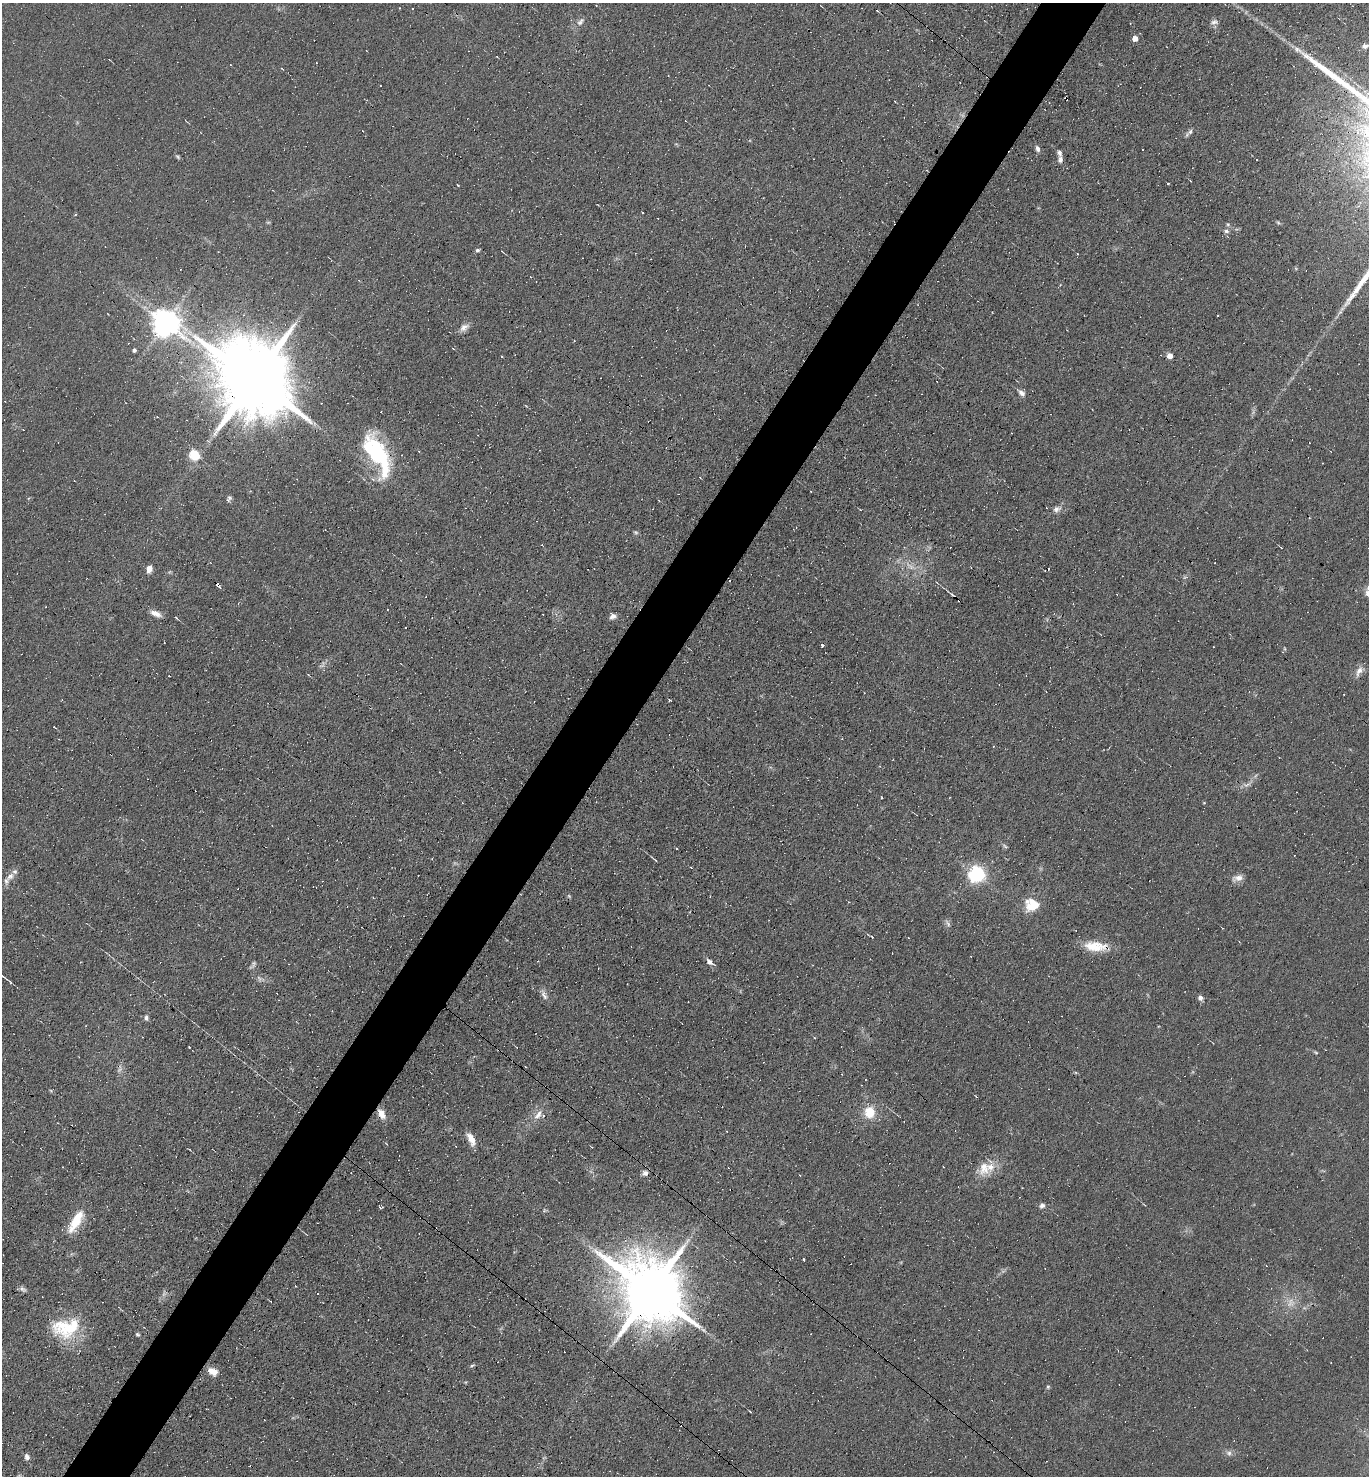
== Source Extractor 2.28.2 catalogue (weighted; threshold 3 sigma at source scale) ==
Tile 7 of 4 x 4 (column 3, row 2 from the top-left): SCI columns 2882-4248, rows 2951-4424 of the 5904 x 5899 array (HDU 1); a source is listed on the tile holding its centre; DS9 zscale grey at full resolution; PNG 1371 x 1478 px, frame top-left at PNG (2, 3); no overlay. Shown black and unused: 5% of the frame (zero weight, under 4 of 8 exposures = <1% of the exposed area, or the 3 px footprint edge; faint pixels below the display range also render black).
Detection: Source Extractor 2.28.2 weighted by HDU 2 'WHT'; one run over the whole footprint, this tile lists its part. Background 0.0782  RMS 0.0066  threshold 0.0268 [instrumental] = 3 sigma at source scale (4.09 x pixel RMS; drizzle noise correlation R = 1.36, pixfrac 0.8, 0.05/0.05 arcsec/px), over >= 5 px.
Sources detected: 171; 12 too faint to see at this stretch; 1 inside a brighter object's white glare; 60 cosmic-ray / hot-pixel residue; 1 long thin detection or spike segment (spike, bleed or trail) — not listed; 6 inside a brighter listed object's ellipse — not listed separately; the other 91 listed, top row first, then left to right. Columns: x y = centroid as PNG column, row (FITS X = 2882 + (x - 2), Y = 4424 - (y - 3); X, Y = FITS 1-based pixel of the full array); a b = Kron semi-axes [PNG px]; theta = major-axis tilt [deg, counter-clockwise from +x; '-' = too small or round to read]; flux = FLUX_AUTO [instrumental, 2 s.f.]
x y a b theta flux
400 8 3 2 - 0.41
580 22 13 7 49 2.9
1214 22 11 7 10 2.4
1135 38 5 4 - 6
1365 46 6 5 - 2
497 57 3 2 - 0.36
282 68 3 3 - 0.7
380 85 2 2 - 0.5
1066 98 4 2 - 3
895 102 3 2 - 0.41
1190 131 9 6 47 1.9
1038 149 7 5 -70 2
178 157 6 4 -45 0.97
1060 159 9 6 89 2.5
1226 231 8 6 -9 2.3
477 250 5 3 - 1.2
502 251 4 2 - 0.41
166 323 9 8 - 900
464 327 13 8 33 3.5
134 350 4 3 - 1.8
1170 356 4 4 - 7.6
254 379 22 17 -43 11000
1021 392 12 5 -36 2.8
157 417 4 2 - 0.54
371 446 30 23 74 34
419 451 3 3 - 0.55
194 455 5 5 - 48
700 477 3 2 - 0.47
229 498 8 5 69 1.5
1057 509 12 8 25 3.2
860 510 4 2 - 0.41
636 532 7 5 -41 1.1
1281 548 3 3 - 0.45
910 566 21 7 -38 6.9
149 569 9 6 76 3.9
730 581 3 3 - 0.84
217 584 4 3 - 28
1367 593 11 8 -76 3.2
1117 594 3 2 - 0.57
155 613 14 7 -20 4.5
613 616 7 6 - 2.9
176 618 4 3 - 0.67
822 645 3 3 - 4.6
1285 649 6 3 -71 0.55
1359 671 15 8 58 4.3
1026 675 3 2 - 0.39
1344 694 3 3 - 1.2
669 700 3 3 - 0.96
111 754 2 2 - 0.57
1246 785 9 6 -15 2.1
882 797 3 2 - 2.4
1204 803 5 3 - 0.47
1005 846 9 4 -26 1.2
655 860 5 3 - 0.97
977 874 6 6 - 220
11 876 9 8 - 3.2
1238 878 15 8 13 4.2
569 896 6 4 -47 0.84
1032 905 17 15 -13 14
1222 928 3 2 - 0.45
872 937 3 2 - 0.96
1095 946 28 12 -6 15
709 961 8 6 -46 2.5
3 977 8 3 -39 0.97
544 995 17 6 -61 2.9
1200 998 6 6 - 2.3
146 1018 7 6 - 1.8
1213 1043 3 2 - 0.34
1316 1052 6 4 -21 0.78
869 1112 9 9 - 16
382 1114 12 7 -58 5.8
538 1115 19 8 54 6.3
471 1139 15 7 -65 6.9
984 1167 26 16 77 12
645 1173 7 7 - 2.5
1042 1206 7 6 - 2.1
382 1207 5 3 - 0.67
544 1210 6 5 - 0.9
76 1221 26 9 59 18
804 1260 3 3 - 4.7
23 1289 10 6 -30 1.8
650 1291 19 15 -46 6800
318 1293 3 3 - 0.98
72 1326 46 20 33 29
137 1334 5 5 - 1
472 1365 7 3 10 0.82
213 1371 12 8 -27 6.1
1048 1386 5 4 - 0.84
750 1411 3 2 - 0.58
1229 1453 8 8 - 2.3
27 1457 8 6 -76 2.2
Overlapping masked pixels (flux is a lower limit): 7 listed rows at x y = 1066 98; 254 379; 217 584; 111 754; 1095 946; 382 1114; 650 1291
Isophote crosses this tile's border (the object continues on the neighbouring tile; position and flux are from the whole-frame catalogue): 1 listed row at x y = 1367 593